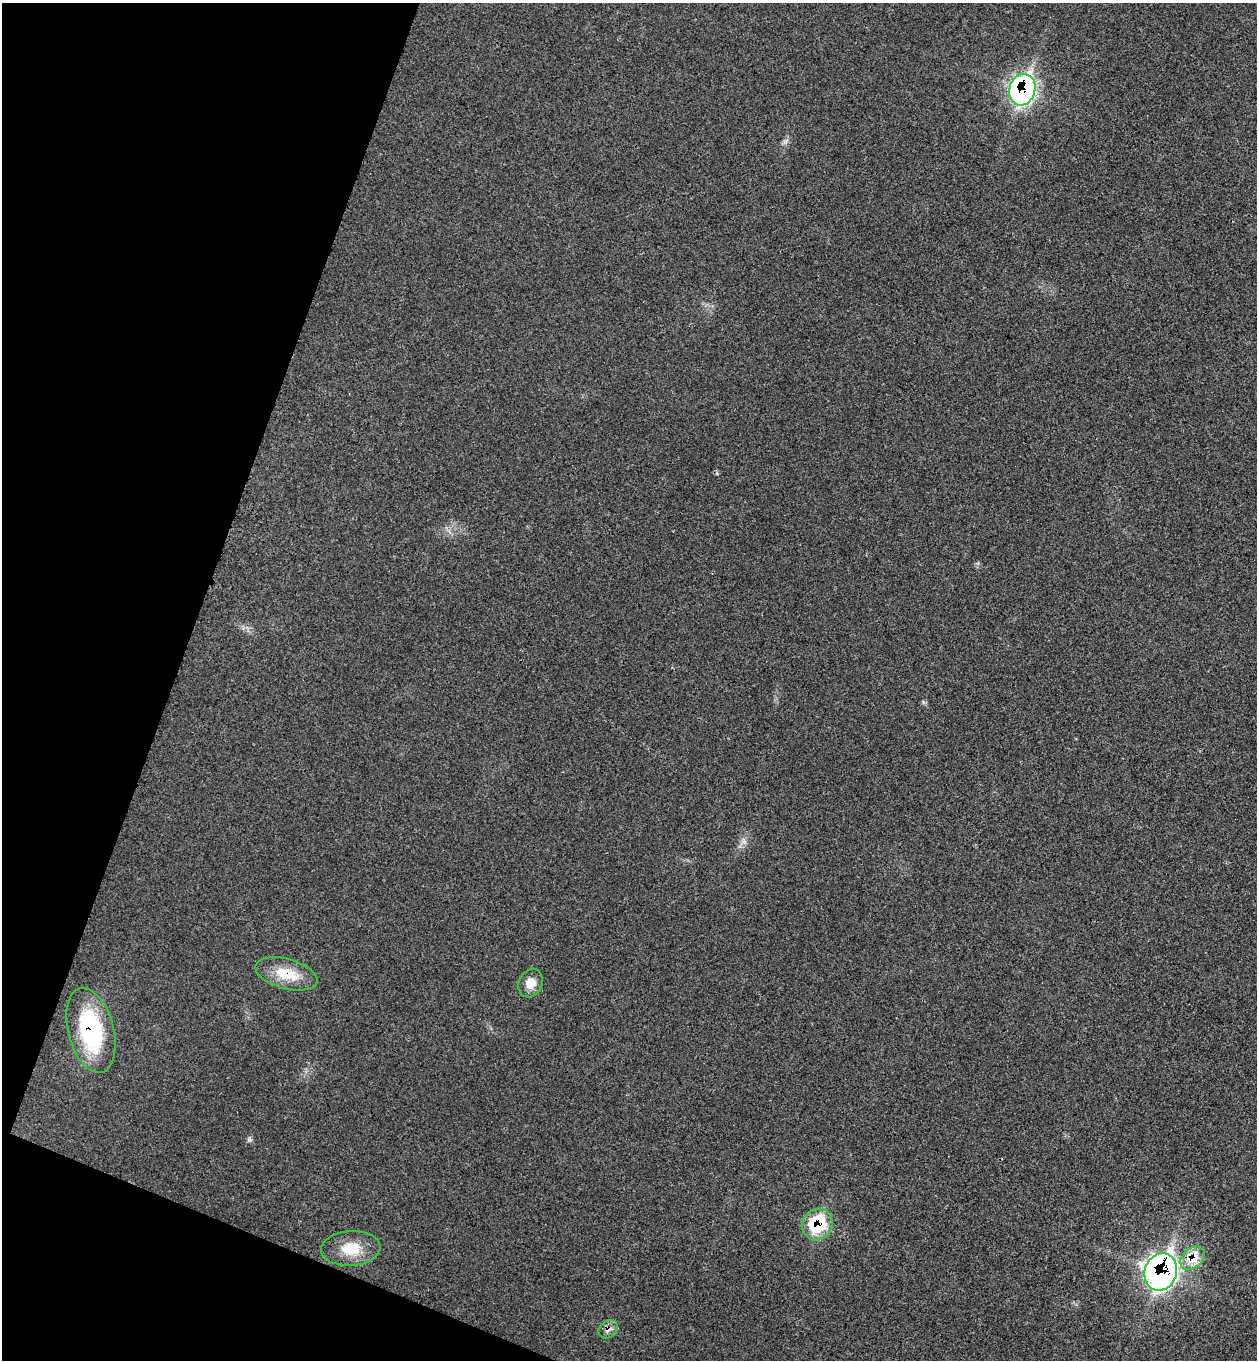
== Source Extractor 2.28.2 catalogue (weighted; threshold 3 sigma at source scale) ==
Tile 9 of 4 x 4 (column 1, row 3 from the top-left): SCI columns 193-1447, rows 1387-2744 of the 5534 x 5489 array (HDU 1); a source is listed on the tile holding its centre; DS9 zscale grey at full resolution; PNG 1259 x 1362 px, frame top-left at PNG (2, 3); each listed source drawn as its Kron ellipse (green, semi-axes under 4 px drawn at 4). Shown black and unused: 18% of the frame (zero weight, under 3 of 4 exposures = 6% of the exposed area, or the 3 px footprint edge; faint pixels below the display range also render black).
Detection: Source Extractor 2.28.2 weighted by HDU 2 'WHT'; one run over the whole footprint, this tile lists its part. Background 0.0414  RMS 0.0068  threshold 0.0308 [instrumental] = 3 sigma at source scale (4.5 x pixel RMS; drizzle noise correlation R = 1.50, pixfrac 1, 0.05/0.05 arcsec/px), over >= 5 px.
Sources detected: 9; all 9 listed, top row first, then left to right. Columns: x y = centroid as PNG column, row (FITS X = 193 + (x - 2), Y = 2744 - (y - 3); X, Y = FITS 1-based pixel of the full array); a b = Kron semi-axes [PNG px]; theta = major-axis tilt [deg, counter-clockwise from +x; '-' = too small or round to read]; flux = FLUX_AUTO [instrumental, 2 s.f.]
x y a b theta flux
1022 90 16 13 73 180
286 974 32 15 -15 20
531 983 15 11 65 7.5
91 1030 43 22 -75 72
817 1224 16 14 56 36
351 1248 30 17 3 18
1193 1258 14 10 43 13
1161 1272 19 16 71 290
608 1329 10 8 40 3.5
Overlapping masked pixels (flux is a lower limit): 7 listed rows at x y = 1022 90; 286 974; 91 1030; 817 1224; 1193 1258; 1161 1272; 608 1329